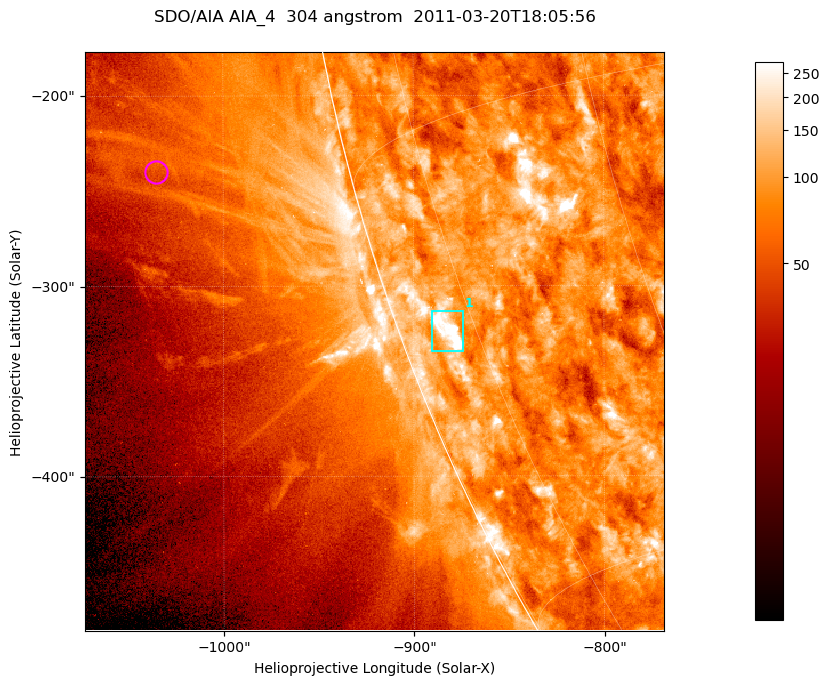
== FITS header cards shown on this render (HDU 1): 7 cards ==
TELESCOP= 'SDO/AIA '           / For AIA: SDO/AIA
INSTRUME= 'AIA_4   '           / For AIA: AIA_ATA1, AIA_ATA2, AIA_ATA3 or AIA_AT
WAVELNTH=                  304 / [angstrom] Wavelength
WAVEUNIT= 'angstrom'           / Wavelength unit: angstrom
DATE-OBS= '2011-03-20T18:05:56.123' / [ISO] Date when observation started; ISO 8
CTYPE1  = 'HPLN-TAN'           / CTYPE1; Typically HPLN
CTYPE2  = 'HPLT-TAN'           / CTYPE2; Typically HPLT

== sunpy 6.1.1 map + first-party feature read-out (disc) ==
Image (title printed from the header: SDO/AIA AIA_4  304 angstrom  2011-03-20T18:05:56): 507 x 507 px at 0.6 arcsec/px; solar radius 964 arcsec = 1606 px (partial field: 1.4% of the solar disc is inside the frame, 44% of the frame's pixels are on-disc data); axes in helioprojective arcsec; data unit not stated in the header (colour bar unlabelled)
Orientation: roll -0.132 deg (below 1 deg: not rotated)
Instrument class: DISC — disc imager (sunpy class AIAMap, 304 A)
Bright regions (active regions / flare kernels): reference = the on-disc median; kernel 5 px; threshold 5 sigma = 150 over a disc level ~84.5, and >= 1.15x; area >= 257 px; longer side >= 6 px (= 3.6 arcsec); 1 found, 1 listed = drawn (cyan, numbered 1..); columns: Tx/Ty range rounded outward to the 2 arcsec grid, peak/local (2 s.f.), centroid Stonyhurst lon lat
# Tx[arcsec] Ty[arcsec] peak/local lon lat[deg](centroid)
1 -890..-874 -334..-312 6.2 -79 -21
Off-limb structures (1.02-1.3 R_sun): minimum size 128 px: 8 found; the strongest spans PA ~100..105 deg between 1.03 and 1.14 R_sun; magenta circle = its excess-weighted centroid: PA ~105 deg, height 1.1 R_sun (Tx ~-1036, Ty ~-240 arcsec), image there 1.5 x the reference